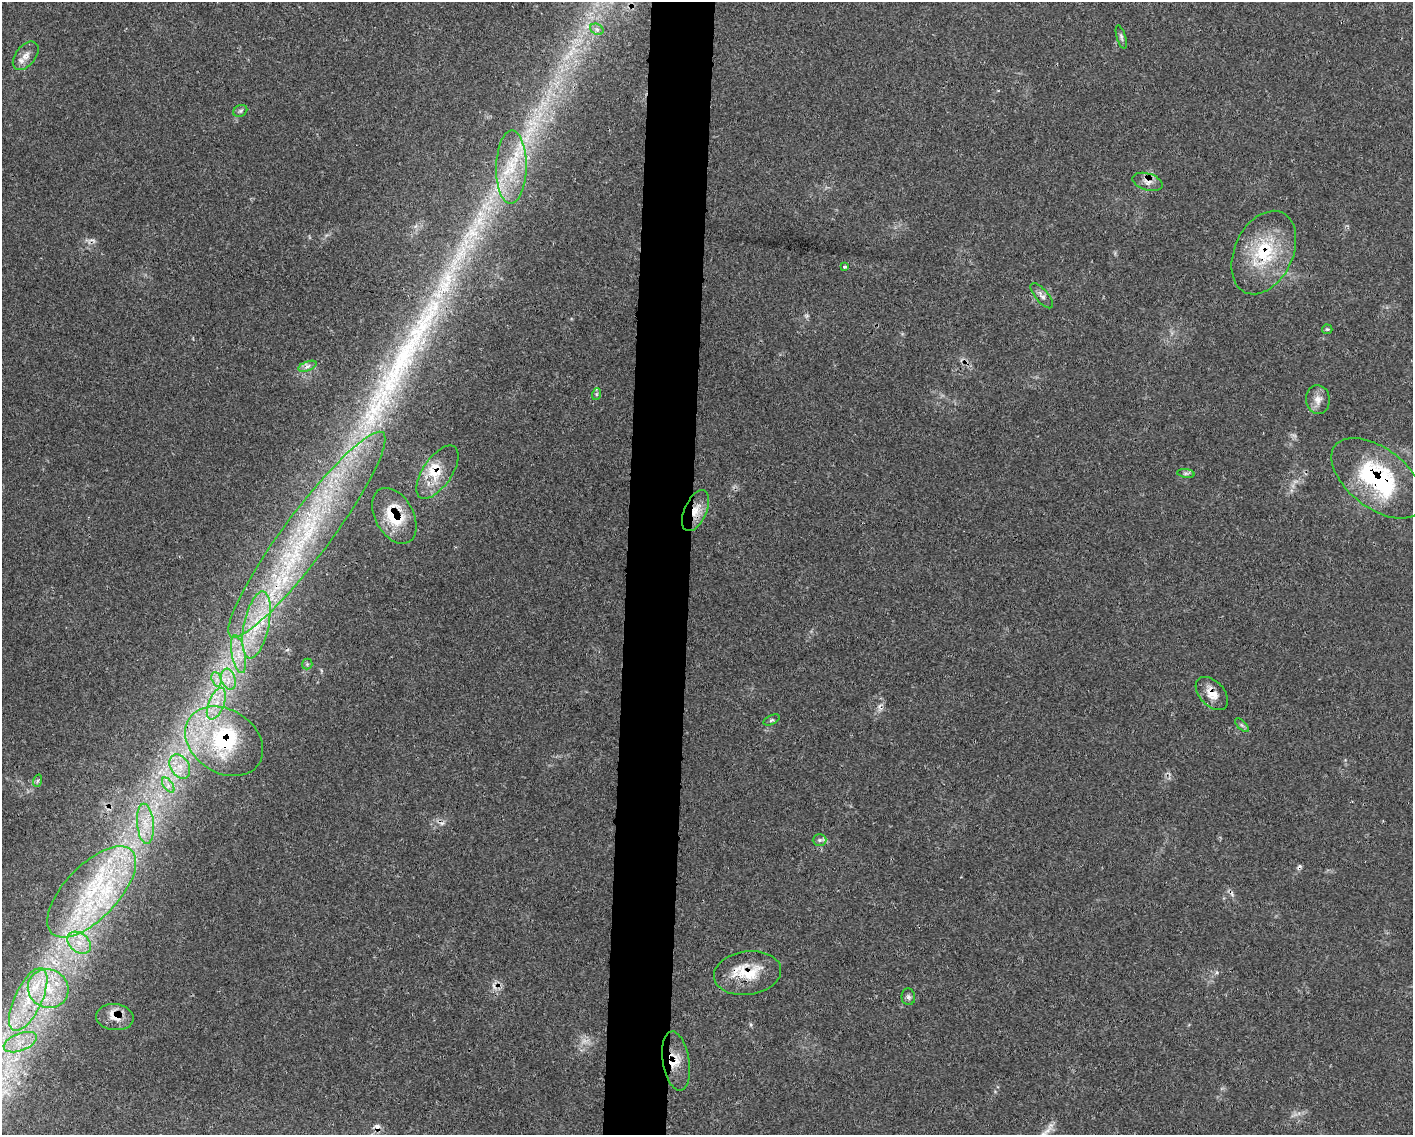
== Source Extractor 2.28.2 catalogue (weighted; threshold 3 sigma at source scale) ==
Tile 5 of 3 x 4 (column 2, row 2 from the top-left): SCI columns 1630-3040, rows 2268-3400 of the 4559 x 4536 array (HDU 1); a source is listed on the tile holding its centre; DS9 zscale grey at full resolution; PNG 1415 x 1137 px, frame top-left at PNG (2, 2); each listed source drawn as its Kron ellipse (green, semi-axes under 4 px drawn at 4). Shown black and unused: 5% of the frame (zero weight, under 3 of 4 exposures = <1% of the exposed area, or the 3 px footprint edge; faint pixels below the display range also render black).
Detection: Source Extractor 2.28.2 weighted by HDU 2 'WHT'; one run over the whole footprint, this tile lists its part. Background 0.0832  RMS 0.004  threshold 0.0178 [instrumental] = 3 sigma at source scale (4.5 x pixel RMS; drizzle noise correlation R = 1.50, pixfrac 1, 0.05/0.05 arcsec/px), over >= 5 px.
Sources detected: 68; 1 too faint to see at this stretch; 1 inside a brighter object's white glare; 7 cosmic-ray / hot-pixel residue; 1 long thin detection or spike segment (spike, bleed or trail) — neither listed nor drawn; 15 inside a brighter listed object's ellipse — not listed separately; the other 43 listed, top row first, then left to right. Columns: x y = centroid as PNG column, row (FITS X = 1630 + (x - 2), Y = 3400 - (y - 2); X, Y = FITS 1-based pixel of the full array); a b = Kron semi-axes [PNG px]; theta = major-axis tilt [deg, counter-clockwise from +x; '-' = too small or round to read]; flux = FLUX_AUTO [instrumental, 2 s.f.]
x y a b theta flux
597 29 7 5 -29 1
1121 37 12 4 -74 1.1
26 56 16 10 52 3.5
240 111 7 5 27 0.85
511 167 37 15 89 17
1147 182 15 8 -16 2.8
1264 253 44 29 65 26
845 267 3 3 - 0.8
1042 296 15 6 -49 1.9
1327 329 5 4 - 0.56
307 366 9 4 21 1.3
597 394 6 4 71 0.6
1318 399 14 12 -83 3.5
437 472 31 14 56 9.1
1186 473 9 4 -8 0.8
1377 478 53 29 -38 47
696 511 22 11 66 6.3
394 516 30 19 -61 15
307 535 127 23 53 79
256 625 34 12 78 16
238 654 19 6 -78 4.8
307 664 5 5 - 0.6
216 679 7 4 -72 1.5
228 679 11 7 -73 3.1
1212 694 20 12 -47 5.1
216 704 17 7 68 5.5
771 720 8 4 26 0.8
1242 725 9 3 -45 0.78
224 741 42 31 -33 43
180 767 13 9 -59 4.6
37 781 6 4 71 0.62
168 785 8 4 -55 1.6
145 824 20 8 -85 6.3
820 840 7 5 0 1
92 892 58 26 46 53
79 943 13 9 -39 5.1
748 973 34 22 8 14
48 989 20 19 - 16
908 997 8 7 - 1.3
28 999 34 13 65 19
115 1017 19 13 -6 5.1
20 1042 17 8 21 5.7
676 1061 30 13 -81 6.8
Overlapping masked pixels (flux is a lower limit): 11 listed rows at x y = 1147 182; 1264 253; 437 472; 1377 478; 696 511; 394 516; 1212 694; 224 741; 748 973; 115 1017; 676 1061
Unlisted compact peaks at least as high as the median listed source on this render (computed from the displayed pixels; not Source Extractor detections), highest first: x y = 751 1025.